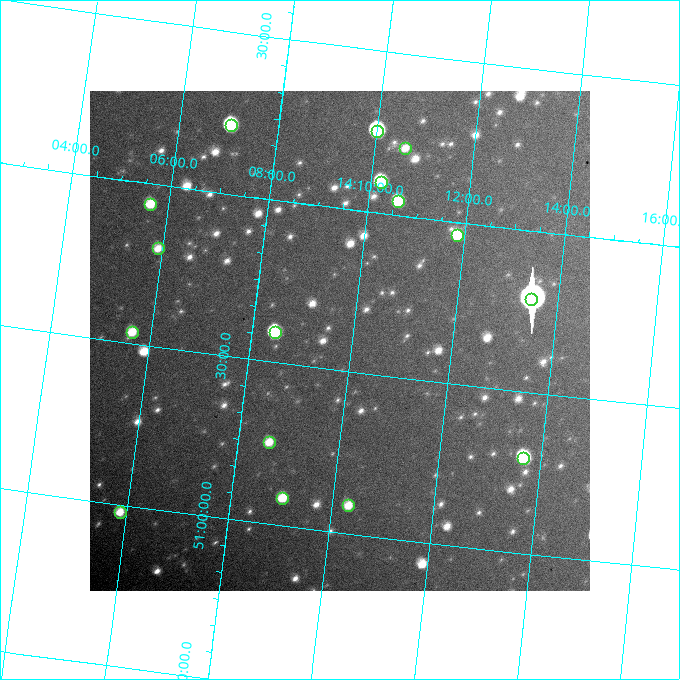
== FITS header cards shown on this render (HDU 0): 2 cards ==
NAXIS1  =                  500
NAXIS2  =                  500

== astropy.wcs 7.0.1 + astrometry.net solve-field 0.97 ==
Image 500 x 500 px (HDU 0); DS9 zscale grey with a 90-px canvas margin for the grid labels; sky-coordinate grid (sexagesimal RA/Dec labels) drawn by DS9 from the SOLVED WCS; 16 Tycho-2 reference stars matched to detected sources circled (green)
Header WCS: none
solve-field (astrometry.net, Tycho-2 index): SOLVED blind (the file carries no WCS)
Solved WCS: RA---TAN-SIP/DEC--TAN-SIP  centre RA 14:09:46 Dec +51:36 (212.44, +51.59 deg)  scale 11.2 arcsec/px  FOV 93.1' x 93.1'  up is -7 deg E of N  parity flipped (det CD > 0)
(file carries no celestial WCS; the grid is the blind solution)
Tycho-2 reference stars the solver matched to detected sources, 16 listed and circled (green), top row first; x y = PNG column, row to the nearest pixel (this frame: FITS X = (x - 90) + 1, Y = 500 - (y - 91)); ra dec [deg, ICRS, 3 dp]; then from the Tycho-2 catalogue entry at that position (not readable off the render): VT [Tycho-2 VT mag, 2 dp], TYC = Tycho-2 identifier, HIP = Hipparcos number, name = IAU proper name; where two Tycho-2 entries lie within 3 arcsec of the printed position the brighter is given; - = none
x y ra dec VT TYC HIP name
231 125 211.762 +52.212 8.45 3471-376-1 68962 -
377 131 212.500 +52.253 7.98 3471-91-1 69199 -
405 148 212.652 +52.210 10.98 3471-1073-1 - -
381 182 212.550 +52.097 9.03 3471-916-1 69210 -
398 201 212.649 +52.044 9.56 3471-1118-1 - -
150 204 211.411 +51.939 10.63 3471-311-1 - -
457 235 212.966 +51.960 10.11 3471-686-1 - -
158 248 211.478 +51.805 10.85 3471-545-1 - -
531 299 213.371 +51.790 4.53 3471-1250-1 69483 -
132 332 211.407 +51.538 10.56 3471-240-1 - -
275 332 212.114 +51.592 8.74 3471-762-1 69089 -
269 442 212.153 +51.253 10.69 3471-219-1 - -
523 458 213.416 +51.296 8.51 3471-987-1 69492 -
282 498 212.253 +51.086 10.30 3471-948-1 - -
348 505 212.580 +51.088 10.59 3471-743-1 - -
120 512 211.466 +50.978 10.72 3471-840-1 - -